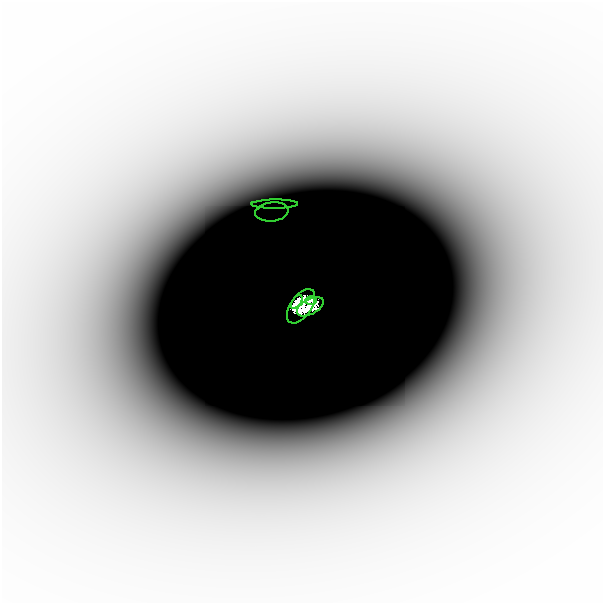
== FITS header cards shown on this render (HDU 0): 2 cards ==
NAXIS1  =                  601
NAXIS2  =                  601

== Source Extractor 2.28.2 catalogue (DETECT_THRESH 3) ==
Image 601 x 601 px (HDU 0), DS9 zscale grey, 1 PNG px = 1 image px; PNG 605 x 605 px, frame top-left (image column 1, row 601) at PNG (2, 2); each listed source drawn as its Kron ellipse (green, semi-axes under 4 px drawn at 4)
Background -3.15e-07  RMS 1.0e-07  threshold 3.13e-07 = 3 sigma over >= 5 px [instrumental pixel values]
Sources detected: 6; all 6 listed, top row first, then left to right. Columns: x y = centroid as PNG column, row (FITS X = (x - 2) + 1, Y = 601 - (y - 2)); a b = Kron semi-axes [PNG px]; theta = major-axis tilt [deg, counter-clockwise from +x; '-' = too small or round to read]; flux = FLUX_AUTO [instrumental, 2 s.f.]
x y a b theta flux
275 204 23 4 1 8.1e-05
272 212 17 9 7 1.1e-04
311 301 6 3 3 2.1e-01
297 302 8 4 53 3.7e-01
301 306 20 10 55 1.4e+00
310 307 14 7 29 9.6e-01